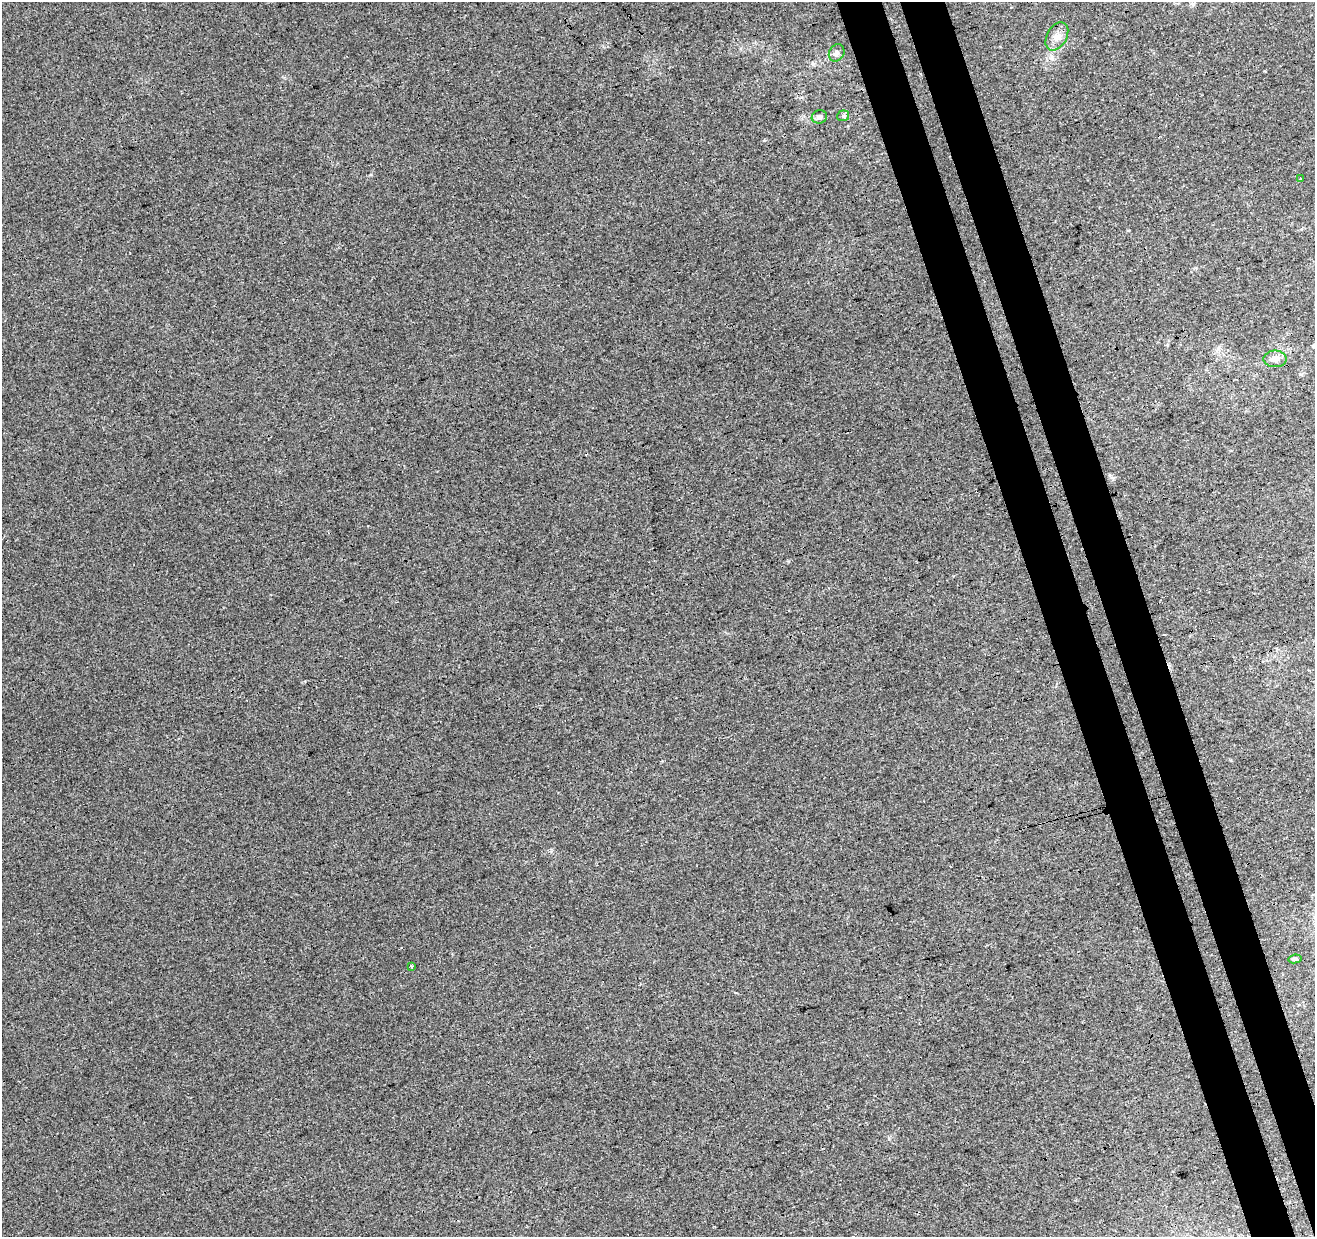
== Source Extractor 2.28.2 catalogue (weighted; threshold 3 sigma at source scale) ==
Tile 6 of 4 x 4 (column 2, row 2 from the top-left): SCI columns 1370-2682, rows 2596-3830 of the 5363 x 5139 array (HDU 1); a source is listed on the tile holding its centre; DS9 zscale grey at full resolution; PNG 1317 x 1239 px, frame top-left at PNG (2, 2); each listed source drawn as its Kron ellipse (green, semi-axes under 4 px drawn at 4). Shown black and unused: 7% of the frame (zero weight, under 3 of 4 exposures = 5% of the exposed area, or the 3 px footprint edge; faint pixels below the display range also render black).
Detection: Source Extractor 2.28.2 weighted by HDU 2 'WHT'; one run over the whole footprint, this tile lists its part. Background 0.00135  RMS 0.0036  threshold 0.0163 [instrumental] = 3 sigma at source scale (4.5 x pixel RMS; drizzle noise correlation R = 1.50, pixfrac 1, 0.0396/0.0396 arcsec/px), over >= 5 px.
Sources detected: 9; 1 cosmic-ray / hot-pixel residue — neither listed nor drawn; the other 8 listed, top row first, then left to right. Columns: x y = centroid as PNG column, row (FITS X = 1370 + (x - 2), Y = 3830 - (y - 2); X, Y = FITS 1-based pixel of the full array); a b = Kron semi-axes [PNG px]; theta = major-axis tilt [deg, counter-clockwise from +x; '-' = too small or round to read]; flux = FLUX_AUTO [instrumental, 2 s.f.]
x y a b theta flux
1057 36 15 10 60 2.8
837 53 9 7 58 1.3
843 116 6 5 - 0.61
819 117 8 6 17 1.2
1300 179 3 2 - 0.52
1275 359 11 8 0 3.3
1295 959 7 4 6 0.71
411 966 3 3 - 0.48